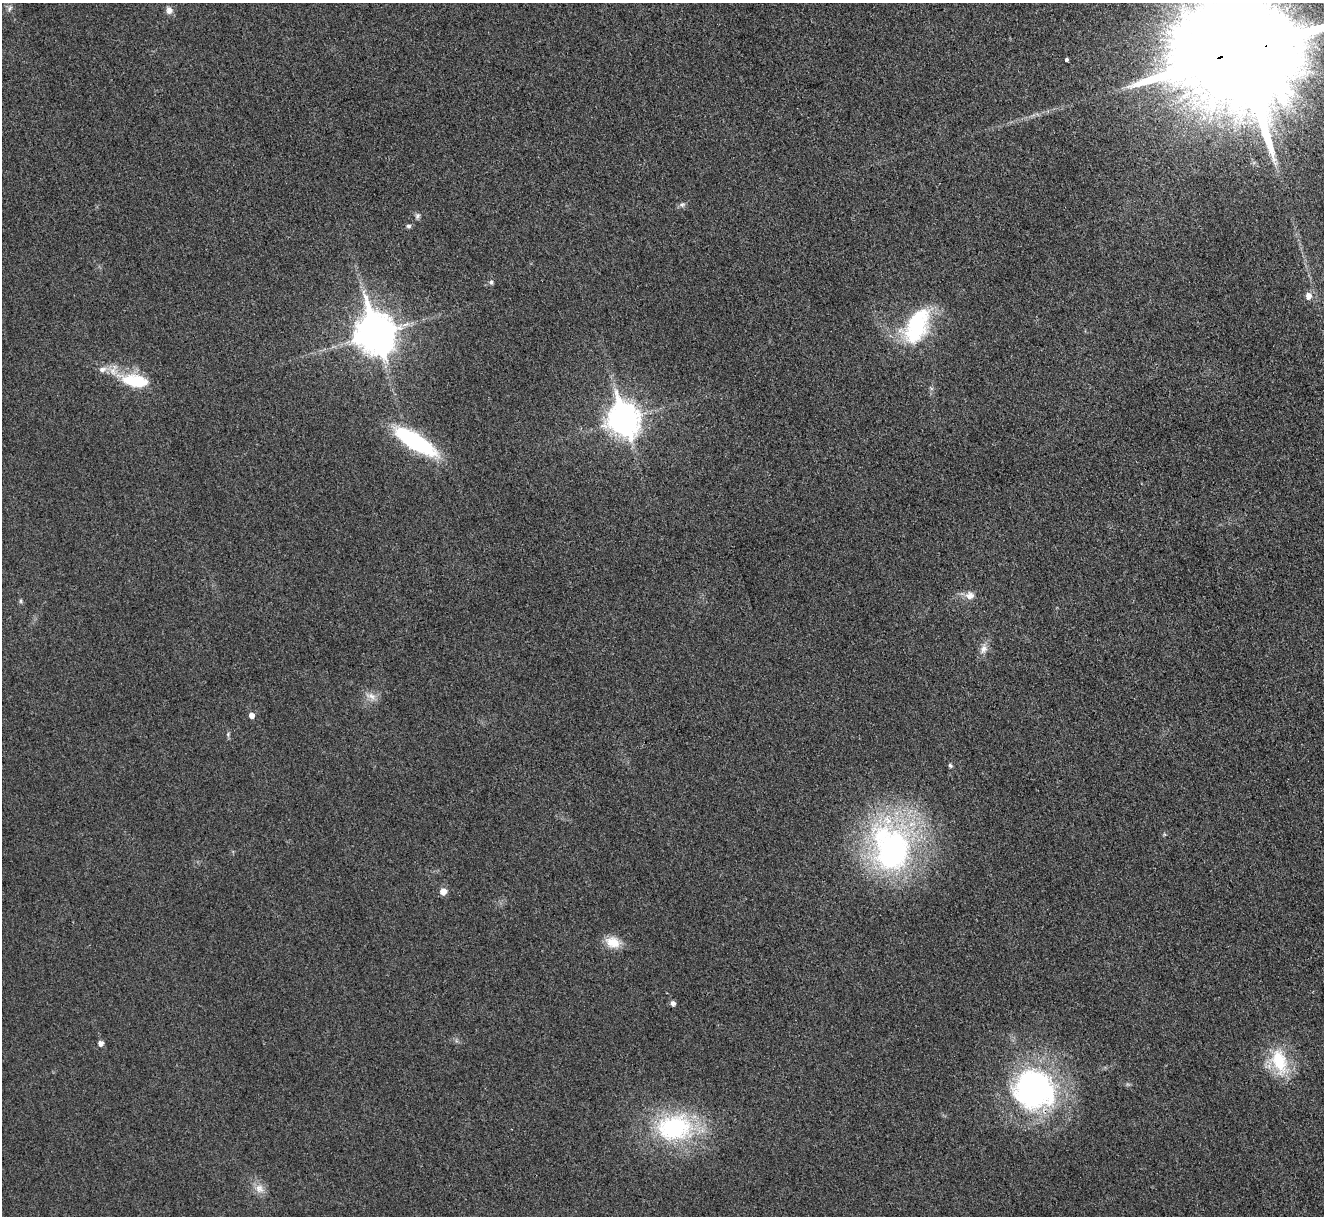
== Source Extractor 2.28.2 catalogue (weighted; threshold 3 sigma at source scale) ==
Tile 10 of 4 x 4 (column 2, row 3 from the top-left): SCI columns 1327-2648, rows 1369-2582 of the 5308 x 5290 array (HDU 1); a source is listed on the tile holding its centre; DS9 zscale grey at full resolution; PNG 1326 x 1218 px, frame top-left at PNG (2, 3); no overlay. Shown black and unused: <1% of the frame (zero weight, under 3 of 4 exposures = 1% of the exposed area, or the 3 px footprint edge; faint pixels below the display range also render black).
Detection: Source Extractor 2.28.2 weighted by HDU 2 'WHT'; one run over the whole footprint, this tile lists its part. Background 0.0693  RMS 0.0068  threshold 0.0307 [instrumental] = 3 sigma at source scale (4.5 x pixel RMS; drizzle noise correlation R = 1.50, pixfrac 1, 0.05/0.05 arcsec/px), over >= 5 px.
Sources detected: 30; all 30 listed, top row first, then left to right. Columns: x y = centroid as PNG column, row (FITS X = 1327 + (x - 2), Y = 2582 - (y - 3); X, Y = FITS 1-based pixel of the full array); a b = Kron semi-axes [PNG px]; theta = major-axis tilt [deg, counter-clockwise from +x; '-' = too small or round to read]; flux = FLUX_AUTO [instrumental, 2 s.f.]
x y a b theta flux
10 8 9 4 60 1.6
169 10 10 8 -75 3.7
1241 52 38 28 12 37000
1066 60 3 3 - 2.7
682 205 8 6 17 1.9
417 216 8 6 65 1.7
408 226 6 5 - 1.5
491 282 6 5 - 1.7
1308 296 6 6 - 4.7
916 326 38 21 64 65
375 334 14 11 -73 1900
102 369 11 7 16 4.1
136 381 32 15 -10 30
623 419 12 10 -70 960
415 442 49 15 -31 70
970 596 11 10 - 5
21 601 5 5 - 1.1
984 649 12 9 60 4.2
371 696 16 8 -18 4.9
251 715 5 5 - 4.1
950 765 6 4 -57 1.1
891 849 65 49 -75 180
443 892 6 6 - 5.9
613 942 20 13 -17 11
673 1003 5 5 - 2.7
100 1043 5 5 - 3.5
1279 1061 37 20 -72 31
1034 1089 48 44 -19 170
674 1127 48 34 9 85
259 1188 13 11 -65 6.1
Overlapping masked pixels (flux is a lower limit): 2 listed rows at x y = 1241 52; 1034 1089
Isophote crosses this tile's border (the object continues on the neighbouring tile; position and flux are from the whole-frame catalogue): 1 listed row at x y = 1241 52